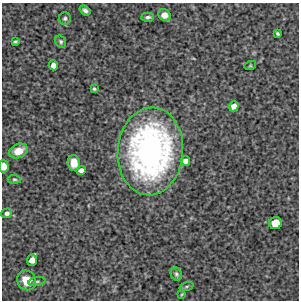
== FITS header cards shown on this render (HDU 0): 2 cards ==
NAXIS1  =                  297 /Length X axis
NAXIS2  =                  298 /Length Y axis

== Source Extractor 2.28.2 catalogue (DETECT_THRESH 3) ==
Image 297 x 298 px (HDU 0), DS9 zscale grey, 1 PNG px = 1 image px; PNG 301 x 302 px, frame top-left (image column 1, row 298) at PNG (2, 3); each listed source drawn as its Kron ellipse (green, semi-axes under 4 px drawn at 4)
Background 5510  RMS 270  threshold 805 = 3 sigma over >= 5 px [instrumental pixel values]
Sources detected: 26; all 26 listed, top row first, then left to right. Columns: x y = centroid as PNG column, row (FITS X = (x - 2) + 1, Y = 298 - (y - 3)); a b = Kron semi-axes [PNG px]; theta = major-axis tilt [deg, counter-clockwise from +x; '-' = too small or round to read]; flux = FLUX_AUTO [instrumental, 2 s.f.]
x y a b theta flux
85 10 6 4 -37 5.3e+04
164 15 6 5 - 1.3e+05
148 17 6 4 3 4.3e+04
65 18 6 6 - 3.8e+04
277 34 4 3 - 2.6e+04
15 42 4 3 - 2.6e+04
61 42 6 5 - 3.4e+04
53 65 5 4 - 1.1e+05
250 66 6 4 18 2.1e+04
94 89 3 3 - 2.5e+04
234 106 5 5 - 1.1e+05
19 151 10 7 22 2.3e+05
150 151 44 32 85 6.6e+06
185 161 5 5 - 8.8e+04
74 163 8 6 -87 2.0e+05
4 166 6 5 - 1.6e+05
81 170 5 4 - 8.5e+04
14 179 7 4 -6 3.1e+04
7 213 5 5 - 6.1e+04
275 223 6 6 - 2.9e+05
32 260 5 5 - 1.3e+05
176 274 7 5 -65 4.1e+04
27 280 10 9 - 2.6e+05
37 282 8 3 11 2.6e+04
186 286 7 3 19 2.8e+04
182 294 4 2 - 1.7e+04
At the frame edge (FLAGS 8, measured only in part): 1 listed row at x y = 4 166